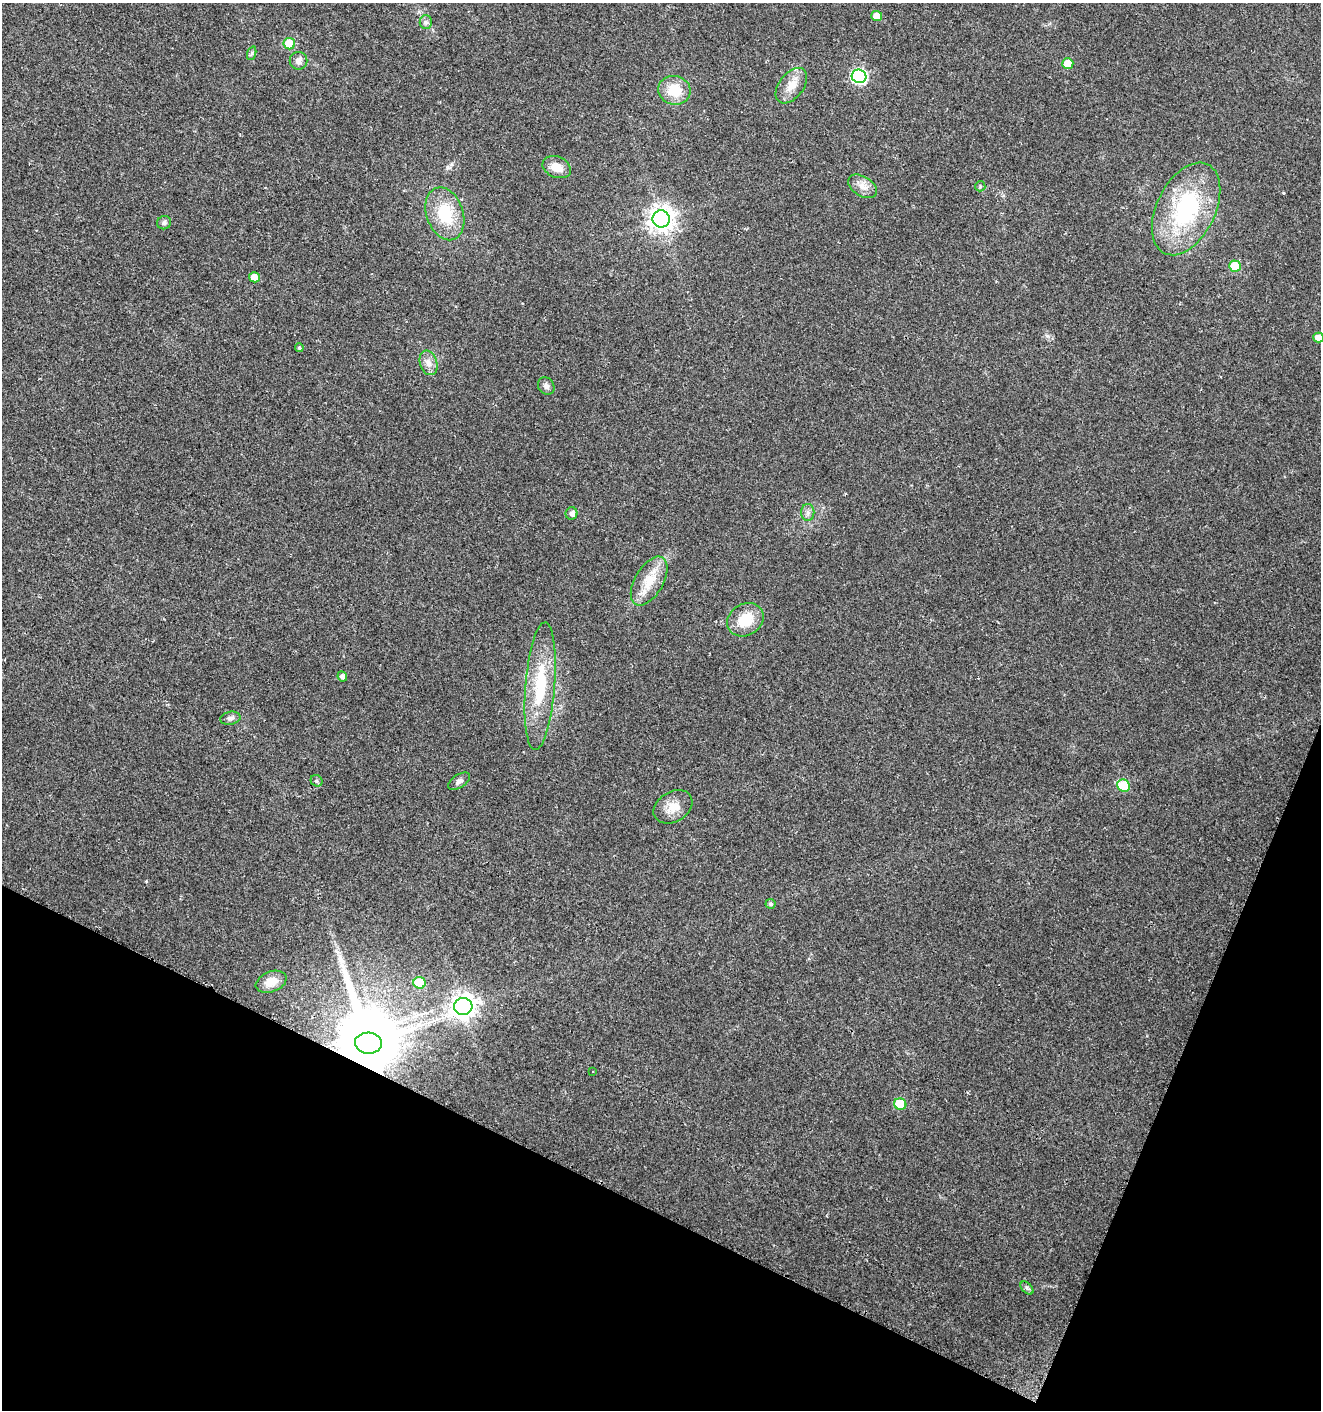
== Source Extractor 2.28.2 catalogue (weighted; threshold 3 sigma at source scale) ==
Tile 15 of 4 x 4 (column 3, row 4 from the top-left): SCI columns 2917-4235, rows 6-1413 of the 5767 x 5648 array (HDU 1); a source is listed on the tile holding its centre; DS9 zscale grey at full resolution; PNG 1323 x 1412 px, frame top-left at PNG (2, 3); each listed source drawn as its Kron ellipse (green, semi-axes under 4 px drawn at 4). Shown black and unused: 20% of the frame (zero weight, under 2 of 3 exposures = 1% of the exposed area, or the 3 px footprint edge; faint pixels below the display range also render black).
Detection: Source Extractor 2.28.2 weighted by HDU 2 'WHT'; one run over the whole footprint, this tile lists its part. Background 0.0196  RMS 0.0049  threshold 0.022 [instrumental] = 3 sigma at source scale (4.5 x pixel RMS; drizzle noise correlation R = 1.50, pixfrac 1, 0.0396/0.0396 arcsec/px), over >= 5 px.
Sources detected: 43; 1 inside a brighter object's white glare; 1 cosmic-ray / hot-pixel residue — neither listed nor drawn; the other 41 listed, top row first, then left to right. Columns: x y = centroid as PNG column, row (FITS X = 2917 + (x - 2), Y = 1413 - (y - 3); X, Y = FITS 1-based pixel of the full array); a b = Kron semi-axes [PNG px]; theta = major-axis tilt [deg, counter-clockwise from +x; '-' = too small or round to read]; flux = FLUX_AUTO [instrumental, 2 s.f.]
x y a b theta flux
877 16 5 5 - 5.9
426 22 6 6 - 1.2
289 44 6 5 - 20
252 53 7 4 71 0.85
299 61 9 8 - 2.6
1068 63 5 5 - 11
859 76 7 6 - 85
791 86 20 12 53 6.7
674 90 16 14 -16 12
557 167 15 10 -22 6.1
863 186 16 9 -33 4.2
980 186 5 5 - 0.66
1186 209 49 29 64 56
445 214 27 18 -71 20
661 219 9 8 - 460
164 223 7 6 - 1.4
1235 266 6 5 - 14
254 277 5 5 - 5.1
1319 338 5 5 - 4.1
299 348 4 4 - 0.9
428 363 13 8 -71 3.4
546 386 9 7 -53 1.8
808 512 8 6 -89 1.8
571 513 6 6 - 2
649 581 27 14 60 11
745 620 19 15 32 14
342 676 5 4 - 2.1
540 686 64 14 85 29
230 718 10 6 11 1.7
317 781 6 5 - 0.94
459 781 12 6 33 1.7
1123 786 7 6 - 19
673 807 21 15 31 7.4
771 904 5 5 - 1.1
271 982 16 10 22 5.4
420 983 6 5 - 22
463 1006 9 8 - 380
368 1043 13 10 -4 3000
593 1071 3 3 - 6.5
900 1104 6 5 - 20
1027 1288 8 4 -45 1
Overlapping masked pixels (flux is a lower limit): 1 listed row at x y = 368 1043
Isophote crosses this tile's border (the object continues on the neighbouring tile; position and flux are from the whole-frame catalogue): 1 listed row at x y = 1319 338
Unlisted compact peaks at least as high as the median listed source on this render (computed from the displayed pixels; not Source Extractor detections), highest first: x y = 146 881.